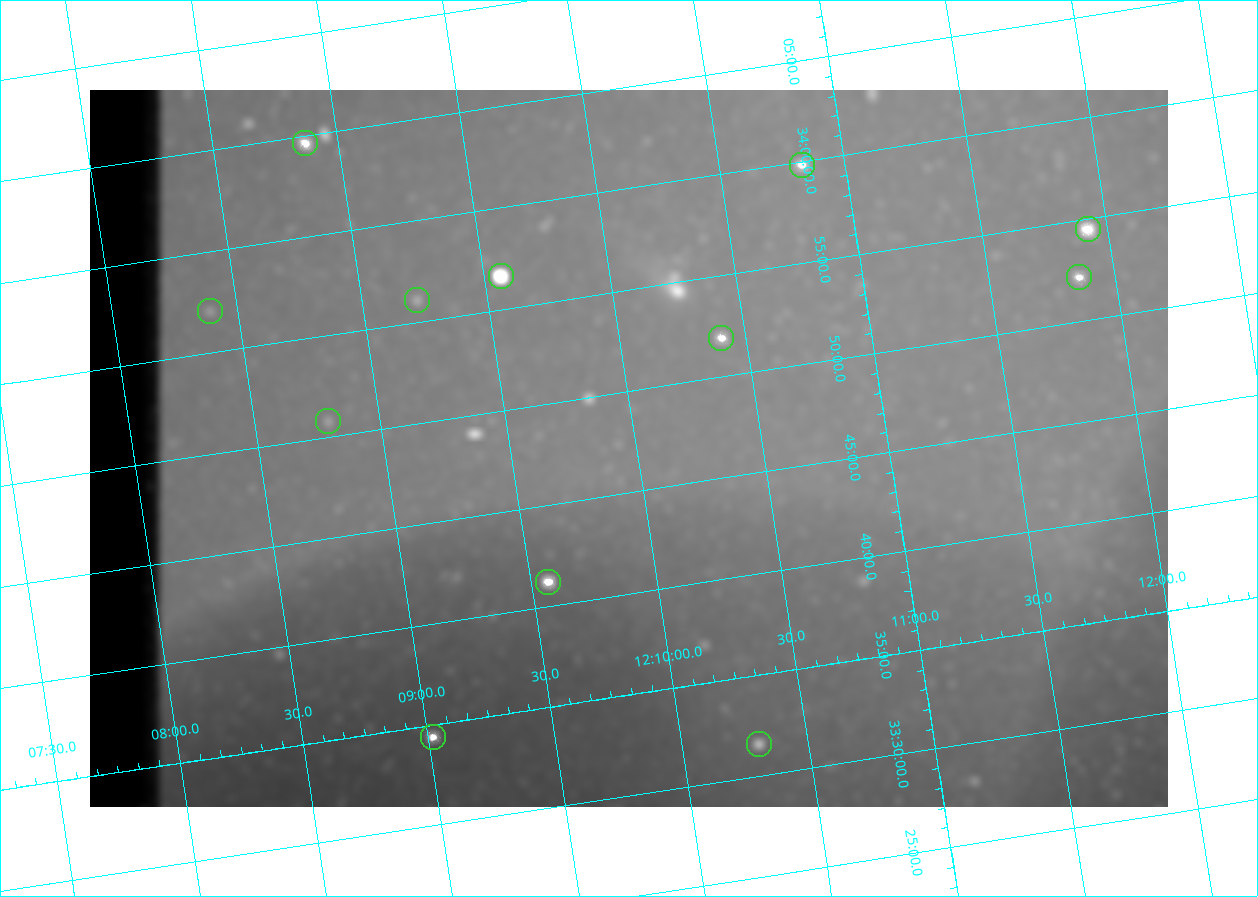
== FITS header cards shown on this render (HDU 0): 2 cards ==
NAXIS1  =                 1078
NAXIS2  =                  717

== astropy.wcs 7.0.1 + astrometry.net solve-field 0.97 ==
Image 1078 x 717 px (HDU 0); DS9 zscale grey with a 90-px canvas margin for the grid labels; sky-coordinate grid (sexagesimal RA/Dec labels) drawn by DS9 from the SOLVED WCS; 12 Tycho-2 reference stars matched to detected sources circled (green)
Header WCS: none
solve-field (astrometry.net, Tycho-2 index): SOLVED blind (the file carries no WCS)
Solved WCS: RA---TAN-SIP/DEC--TAN-SIP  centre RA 12:09:58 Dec +33:47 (182.49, +33.79 deg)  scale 3 arcsec/px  FOV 53.9' x 35.8'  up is +9 deg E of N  parity flipped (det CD > 0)
(file carries no celestial WCS; the grid is the blind solution)
Tycho-2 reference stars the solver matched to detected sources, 12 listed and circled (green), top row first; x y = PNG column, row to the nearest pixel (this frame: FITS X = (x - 90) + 1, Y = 717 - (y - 90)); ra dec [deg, ICRS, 3 dp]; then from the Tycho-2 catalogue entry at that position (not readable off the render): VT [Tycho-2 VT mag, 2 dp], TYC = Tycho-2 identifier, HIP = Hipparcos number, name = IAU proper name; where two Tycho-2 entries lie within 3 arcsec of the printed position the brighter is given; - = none
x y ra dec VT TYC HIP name
305 143 182.217 +34.078 10.97 2529-1713-1 - -
802 165 182.707 +33.997 11.63 2529-1841-1 - -
1088 229 182.981 +33.908 10.81 2529-1789-1 - -
501 276 182.392 +33.944 9.84 2529-1255-1 59276 -
1079 277 182.965 +33.869 12.02 2529-805-1 - -
417 300 182.305 +33.934 12.65 2529-1793-1 - -
210 311 182.097 +33.951 11.96 2529-1435-1 - -
721 338 182.601 +33.865 11.69 2529-1735-1 - -
328 421 182.198 +33.846 12.76 2529-1573-1 - -
548 582 182.392 +33.687 10.79 2527-1378-1 - -
433 737 182.255 +33.573 10.77 2527-1252-1 - -
759 744 182.576 +33.526 12.18 2527-1353-1 - -